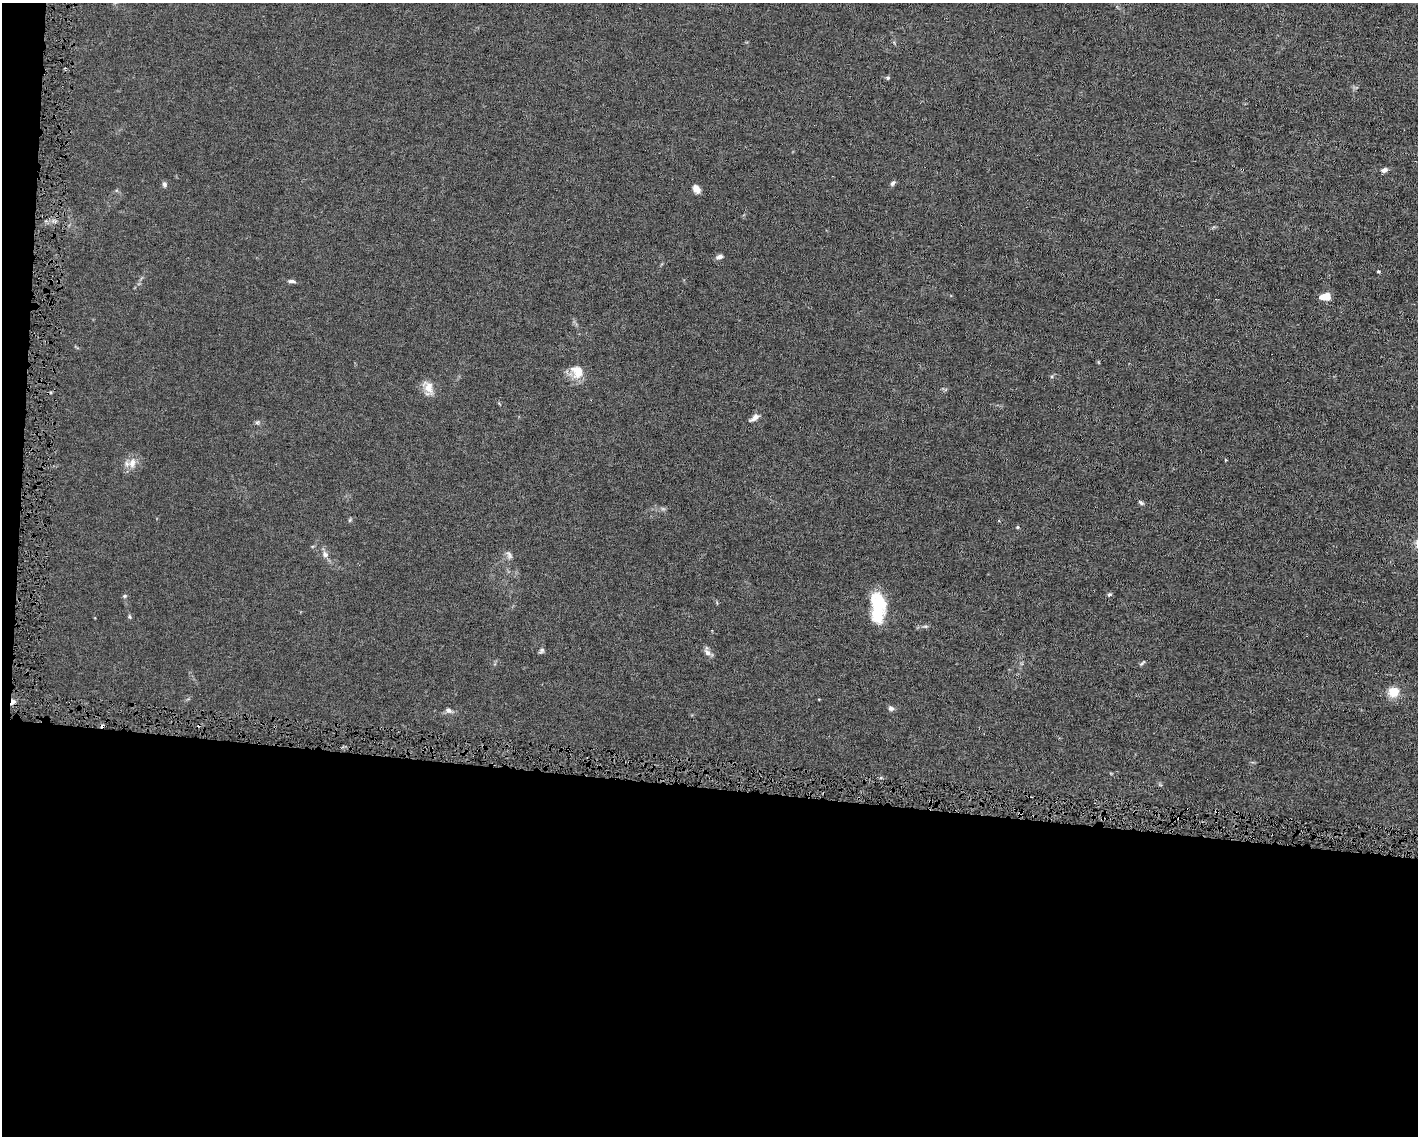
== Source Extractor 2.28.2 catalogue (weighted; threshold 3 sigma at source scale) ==
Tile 10 of 3 x 4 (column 1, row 4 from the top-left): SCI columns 107-1522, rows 1-1134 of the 4568 x 4535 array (HDU 1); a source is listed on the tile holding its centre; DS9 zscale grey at full resolution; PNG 1420 x 1138 px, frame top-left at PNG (2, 3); no overlay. Shown black and unused: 32% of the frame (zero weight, under 4 of 8 exposures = <1% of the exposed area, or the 3 px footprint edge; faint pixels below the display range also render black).
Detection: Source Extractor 2.28.2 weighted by HDU 2 'WHT'; one run over the whole footprint, this tile lists its part. Background 0.0157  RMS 0.0024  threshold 0.00967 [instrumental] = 3 sigma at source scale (4.09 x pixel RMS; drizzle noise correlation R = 1.36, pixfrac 0.8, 0.05/0.05 arcsec/px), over >= 5 px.
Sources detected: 39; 1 too faint to see at this stretch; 1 inside a brighter object's white glare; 3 cosmic-ray / hot-pixel residue — not listed; the other 34 listed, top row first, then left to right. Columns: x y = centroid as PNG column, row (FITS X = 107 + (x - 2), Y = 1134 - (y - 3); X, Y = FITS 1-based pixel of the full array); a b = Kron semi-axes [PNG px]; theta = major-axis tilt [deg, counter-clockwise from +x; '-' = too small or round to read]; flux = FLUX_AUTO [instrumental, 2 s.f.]
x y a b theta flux
888 78 6 5 - 0.34
1384 170 7 5 18 0.85
893 183 7 5 48 0.54
164 185 7 6 - 0.55
696 189 9 7 -57 1.7
719 257 8 5 20 0.81
1378 271 4 3 - 0.23
291 281 11 4 -6 0.63
1325 297 9 6 9 3.7
577 371 16 12 -62 3.8
428 387 19 10 -60 2.5
755 417 13 6 37 1.2
257 422 7 5 30 0.41
1225 460 5 3 - 0.17
132 463 16 10 73 2.1
1141 503 9 4 -37 0.46
350 520 7 4 45 0.31
1017 527 5 4 - 0.25
325 554 10 8 -55 1.1
509 555 12 6 -67 0.82
1109 594 6 5 - 0.36
124 596 6 5 - 0.33
878 604 27 18 -72 9.4
130 617 6 4 -72 0.32
925 626 6 4 -18 0.35
541 651 8 5 47 0.47
708 652 14 7 -48 1.1
1142 663 10 3 36 0.34
1394 692 14 13 - 3.3
13 702 8 5 69 0.87
891 708 7 6 - 0.65
448 711 9 6 -14 0.78
1188 809 3 2 - 0.21
1216 810 5 3 - 0.26
Overlapping masked pixels (flux is a lower limit): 3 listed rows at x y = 13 702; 1188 809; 1216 810